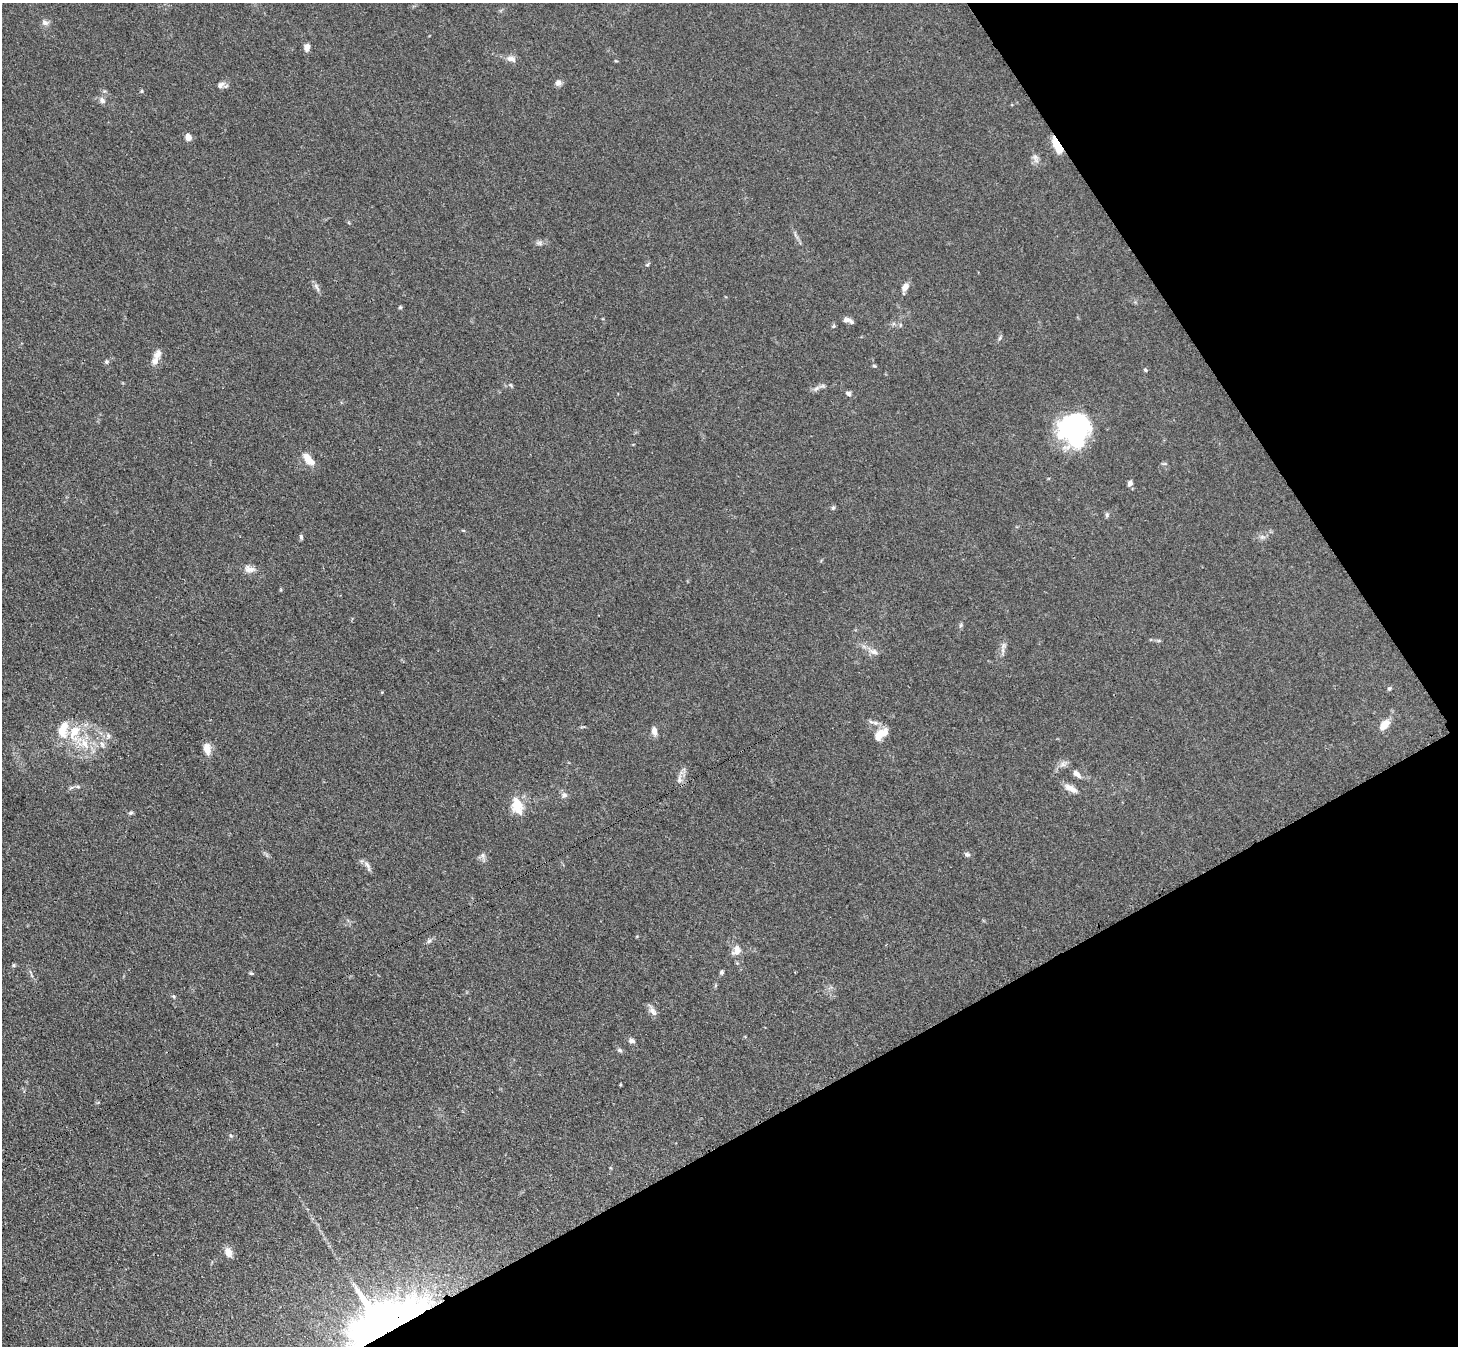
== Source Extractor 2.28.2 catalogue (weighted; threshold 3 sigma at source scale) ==
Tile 12 of 4 x 4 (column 4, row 3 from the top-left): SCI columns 4385-5840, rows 1652-2995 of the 5857 x 5850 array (HDU 1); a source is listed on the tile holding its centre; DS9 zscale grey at full resolution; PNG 1460 x 1348 px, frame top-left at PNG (2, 3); no overlay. Shown black and unused: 26% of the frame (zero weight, under 3 of 4 exposures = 2% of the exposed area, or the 3 px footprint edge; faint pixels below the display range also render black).
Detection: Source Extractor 2.28.2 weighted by HDU 2 'WHT'; one run over the whole footprint, this tile lists its part. Background 0.0589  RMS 0.0058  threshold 0.0261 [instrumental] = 3 sigma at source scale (4.5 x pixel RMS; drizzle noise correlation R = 1.50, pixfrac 1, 0.05/0.05 arcsec/px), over >= 5 px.
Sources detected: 71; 3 inside a brighter object's white glare — not listed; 2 inside a brighter listed object's ellipse — not listed separately; the other 66 listed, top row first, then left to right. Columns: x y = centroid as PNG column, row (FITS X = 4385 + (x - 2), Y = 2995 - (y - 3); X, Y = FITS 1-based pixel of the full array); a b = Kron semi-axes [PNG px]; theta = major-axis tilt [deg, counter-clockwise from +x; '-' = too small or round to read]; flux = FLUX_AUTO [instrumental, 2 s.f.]
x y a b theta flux
45 23 9 7 -22 2.1
307 47 8 6 84 3
511 59 13 7 -16 3.2
558 83 8 7 - 2.2
221 85 12 7 34 2.7
142 91 4 4 - 0.62
102 100 9 7 -62 2
188 137 8 6 -58 3.1
1057 145 16 6 -61 12
1035 157 7 7 - 1.8
539 243 7 6 - 1.4
647 265 6 3 19 0.67
316 287 15 4 -59 1.9
905 287 9 6 57 4.3
400 307 4 4 - 0.79
847 320 12 6 0 2.5
900 325 5 3 - 0.61
834 326 5 4 - 0.81
157 355 14 9 69 3.7
106 362 5 5 - 0.86
874 366 5 4 - 0.7
1145 370 5 4 - 0.79
816 388 9 5 44 1.8
848 394 7 5 -35 1.6
1073 428 36 29 3 65
308 459 14 7 -50 8
1130 483 7 6 - 1.9
833 508 6 4 72 1
1107 515 7 5 72 1
301 537 7 5 -75 0.98
250 569 15 8 -8 3.8
961 625 7 4 71 0.86
1003 645 9 4 71 1.7
874 652 11 7 -22 2.7
1389 688 6 4 67 0.83
875 723 8 6 -20 1.8
1384 725 15 8 46 5.6
654 731 9 6 -81 3.5
74 732 22 12 68 13
882 733 18 11 27 6.8
108 736 8 6 -70 1.6
85 744 18 9 -60 9.1
102 744 11 5 -64 1.9
207 749 15 8 -78 5
1076 774 13 6 -41 2.9
679 779 14 7 81 3.1
78 787 6 4 -2 0.9
1071 788 18 7 -26 4.4
564 795 8 7 - 1.9
517 806 23 15 -73 11
131 813 7 5 21 0.94
967 854 7 6 - 1.3
483 855 9 4 -82 1.5
368 866 16 5 -67 2.1
429 941 7 4 19 1.2
736 950 14 11 63 4.6
14 965 5 4 - 0.76
722 972 6 5 - 1
251 973 5 4 - 0.75
173 996 5 4 - 0.73
653 1011 14 8 -59 2.8
632 1041 7 6 - 2.2
620 1050 7 5 -22 1.1
231 1136 5 3 - 0.64
228 1252 13 9 -72 4
382 1321 86 45 26 290
Overlapping masked pixels (flux is a lower limit): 2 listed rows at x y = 1057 145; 382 1321
Isophote crosses this tile's border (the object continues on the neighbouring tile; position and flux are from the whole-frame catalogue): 1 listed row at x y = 382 1321